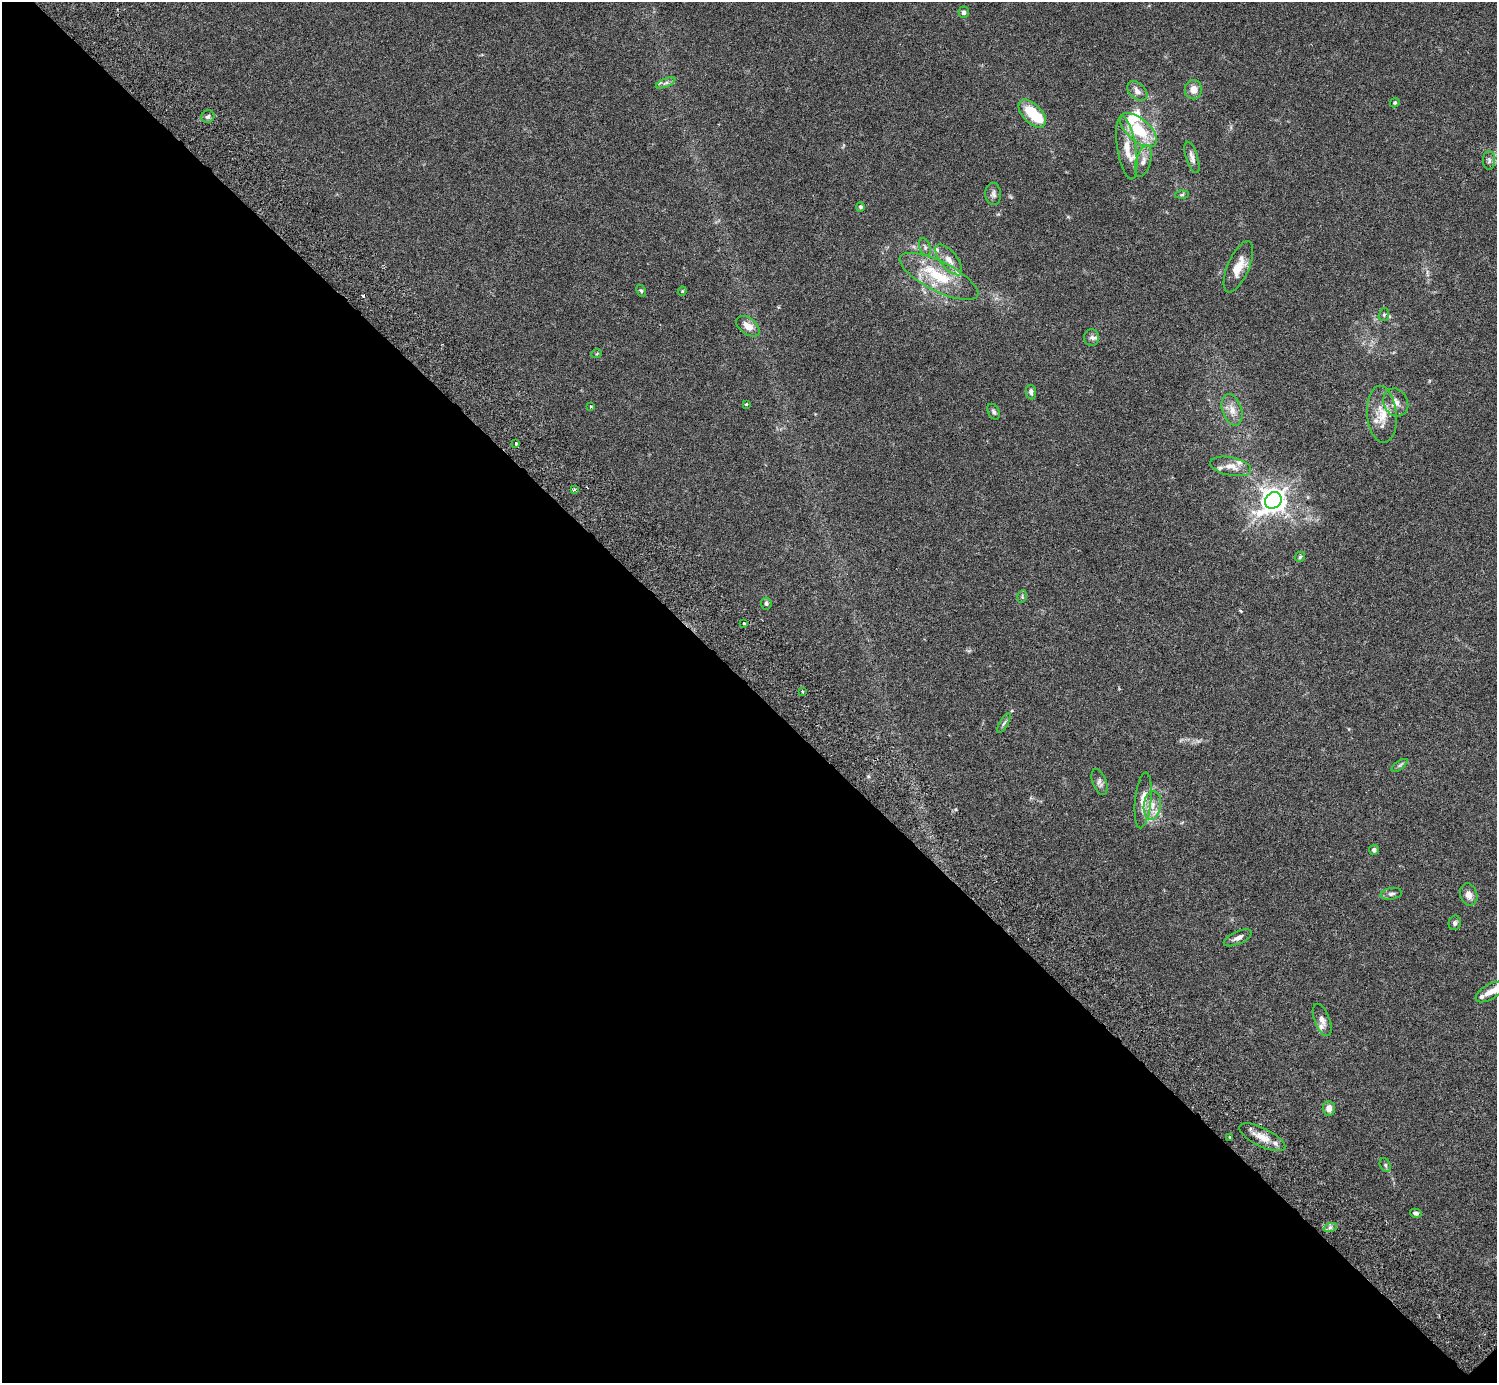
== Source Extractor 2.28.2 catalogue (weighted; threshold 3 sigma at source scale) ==
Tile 14 of 4 x 4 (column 2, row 4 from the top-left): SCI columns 1541-3035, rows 206-1586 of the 6074 x 6074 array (HDU 1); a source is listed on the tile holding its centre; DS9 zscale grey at full resolution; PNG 1499 x 1385 px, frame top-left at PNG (2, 2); each listed source drawn as its Kron ellipse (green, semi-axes under 4 px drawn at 4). Shown black and unused: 50% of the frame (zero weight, under 3 of 6 exposures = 3% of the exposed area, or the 3 px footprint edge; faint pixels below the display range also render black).
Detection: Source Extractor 2.28.2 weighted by HDU 2 'WHT'; one run over the whole footprint, this tile lists its part. Background 0.0198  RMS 0.002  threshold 0.00834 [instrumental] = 3 sigma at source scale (4.09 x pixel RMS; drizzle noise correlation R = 1.36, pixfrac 0.8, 0.05/0.05 arcsec/px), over >= 5 px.
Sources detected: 73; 1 inside a brighter object's white glare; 1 cosmic-ray / hot-pixel residue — neither listed nor drawn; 12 inside a brighter listed object's ellipse — not listed separately; the other 59 listed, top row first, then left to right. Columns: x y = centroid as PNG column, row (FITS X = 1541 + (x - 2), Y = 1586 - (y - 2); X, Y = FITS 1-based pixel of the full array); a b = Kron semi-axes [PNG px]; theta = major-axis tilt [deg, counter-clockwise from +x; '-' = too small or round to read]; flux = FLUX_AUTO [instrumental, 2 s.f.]
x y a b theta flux
964 12 6 5 - 0.59
666 83 10 4 23 0.55
1193 90 9 8 - 1.7
1137 91 12 8 -43 1.1
1395 103 5 4 - 0.24
1032 113 17 9 -47 6.6
208 117 7 6 - 0.53
1139 130 22 11 -41 7.8
1127 148 32 9 -81 3
1192 157 16 6 -72 0.93
1489 160 9 6 -90 0.53
1143 161 16 7 74 1.3
993 194 11 8 -86 0.72
1182 195 6 4 2 0.31
860 207 5 4 - 0.46
925 247 9 5 -70 0.49
949 260 18 8 -51 1.8
1238 267 27 10 67 3.1
939 276 43 14 -27 8.6
641 291 6 4 -62 0.29
682 291 4 4 - 0.2
1384 315 6 5 - 0.32
748 326 13 8 -37 1.9
1091 337 8 7 - 0.58
597 353 5 3 - 0.18
1031 392 7 5 -81 0.61
1396 402 14 12 -61 1.7
746 404 4 3 - 0.19
591 407 4 3 - 0.19
1232 410 16 9 -71 1.8
994 412 8 5 -61 0.42
1382 414 28 15 -85 3.9
516 444 4 3 - 0.2
1231 466 21 9 -11 2
574 489 3 2 - 0.31
1273 500 9 7 45 180
1300 557 6 4 47 0.31
1022 597 6 4 80 0.27
766 603 6 5 - 0.39
744 623 3 3 - 0.51
802 692 3 2 - 0.27
1004 723 11 3 60 0.46
1400 765 9 4 35 0.37
1099 782 13 7 -70 0.76
1143 800 28 8 84 3
1152 805 14 8 82 1.9
1374 850 5 5 - 0.57
1391 894 11 6 10 0.58
1469 895 11 8 -74 1.3
1455 923 7 6 - 0.48
1238 938 15 6 25 1
1490 992 16 7 31 1.5
1322 1020 17 7 -69 1.1
1329 1108 7 6 - 1.3
1230 1137 3 3 - 0.29
1262 1137 25 9 -26 2.5
1385 1165 7 5 -62 0.35
1416 1213 6 4 -13 0.49
1330 1228 7 4 20 0.43